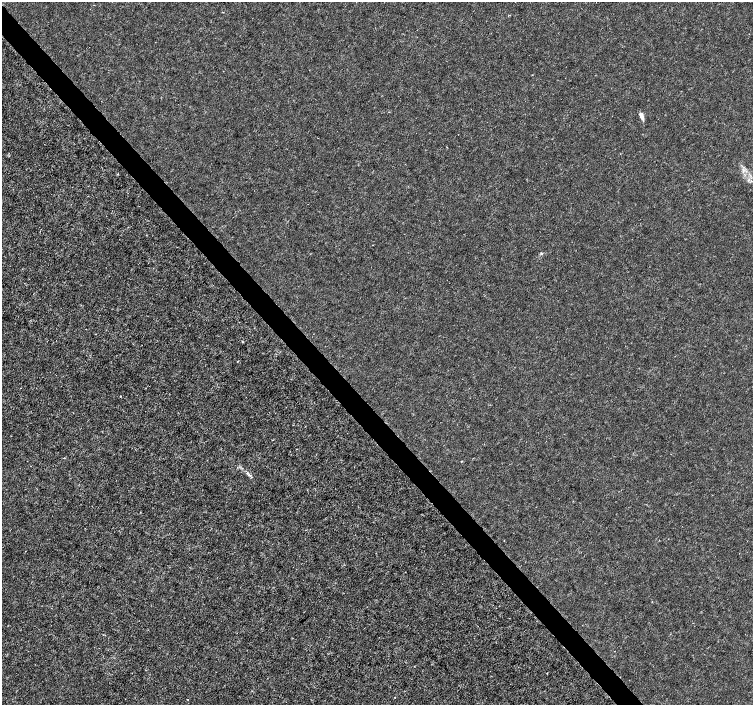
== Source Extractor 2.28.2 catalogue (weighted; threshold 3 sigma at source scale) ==
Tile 11 of 4 x 4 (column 3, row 3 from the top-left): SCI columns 3008-4509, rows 1615-3019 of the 6011 x 5972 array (HDU 1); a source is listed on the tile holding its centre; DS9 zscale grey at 2 x 2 block average (1 PNG px = mean of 2 x 2 image px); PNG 755 x 707 px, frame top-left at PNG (2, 2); no overlay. Shown black and unused: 4% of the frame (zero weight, under 3 of 4 exposures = <1% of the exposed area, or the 3 px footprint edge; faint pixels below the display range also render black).
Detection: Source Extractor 2.28.2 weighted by HDU 2 'WHT'; one run over the whole footprint, this tile lists its part. Background -4.75e-05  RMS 0.0012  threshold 0.00545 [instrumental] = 3 sigma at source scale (4.5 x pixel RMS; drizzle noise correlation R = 1.50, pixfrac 1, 0.0396/0.0396 arcsec/px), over >= 5 px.
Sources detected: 10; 1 inside a brighter listed object's ellipse — not listed separately; the other 9 listed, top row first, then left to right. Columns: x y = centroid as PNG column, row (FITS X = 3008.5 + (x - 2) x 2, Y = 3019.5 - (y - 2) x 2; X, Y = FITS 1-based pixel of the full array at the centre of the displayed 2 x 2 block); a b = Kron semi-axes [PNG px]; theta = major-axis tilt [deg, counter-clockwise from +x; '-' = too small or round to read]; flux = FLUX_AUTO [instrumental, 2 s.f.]
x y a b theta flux
641 115 7 4 -71 1.2
743 172 3 2 - 0.26
541 254 3 3 - 0.26
242 342 3 2 - 0.18
238 361 2 2 - 0.14
120 396 2 2 - 0.25
461 461 2 2 - 0.13
249 475 4 2 - 0.38
188 699 2 2 - 0.18